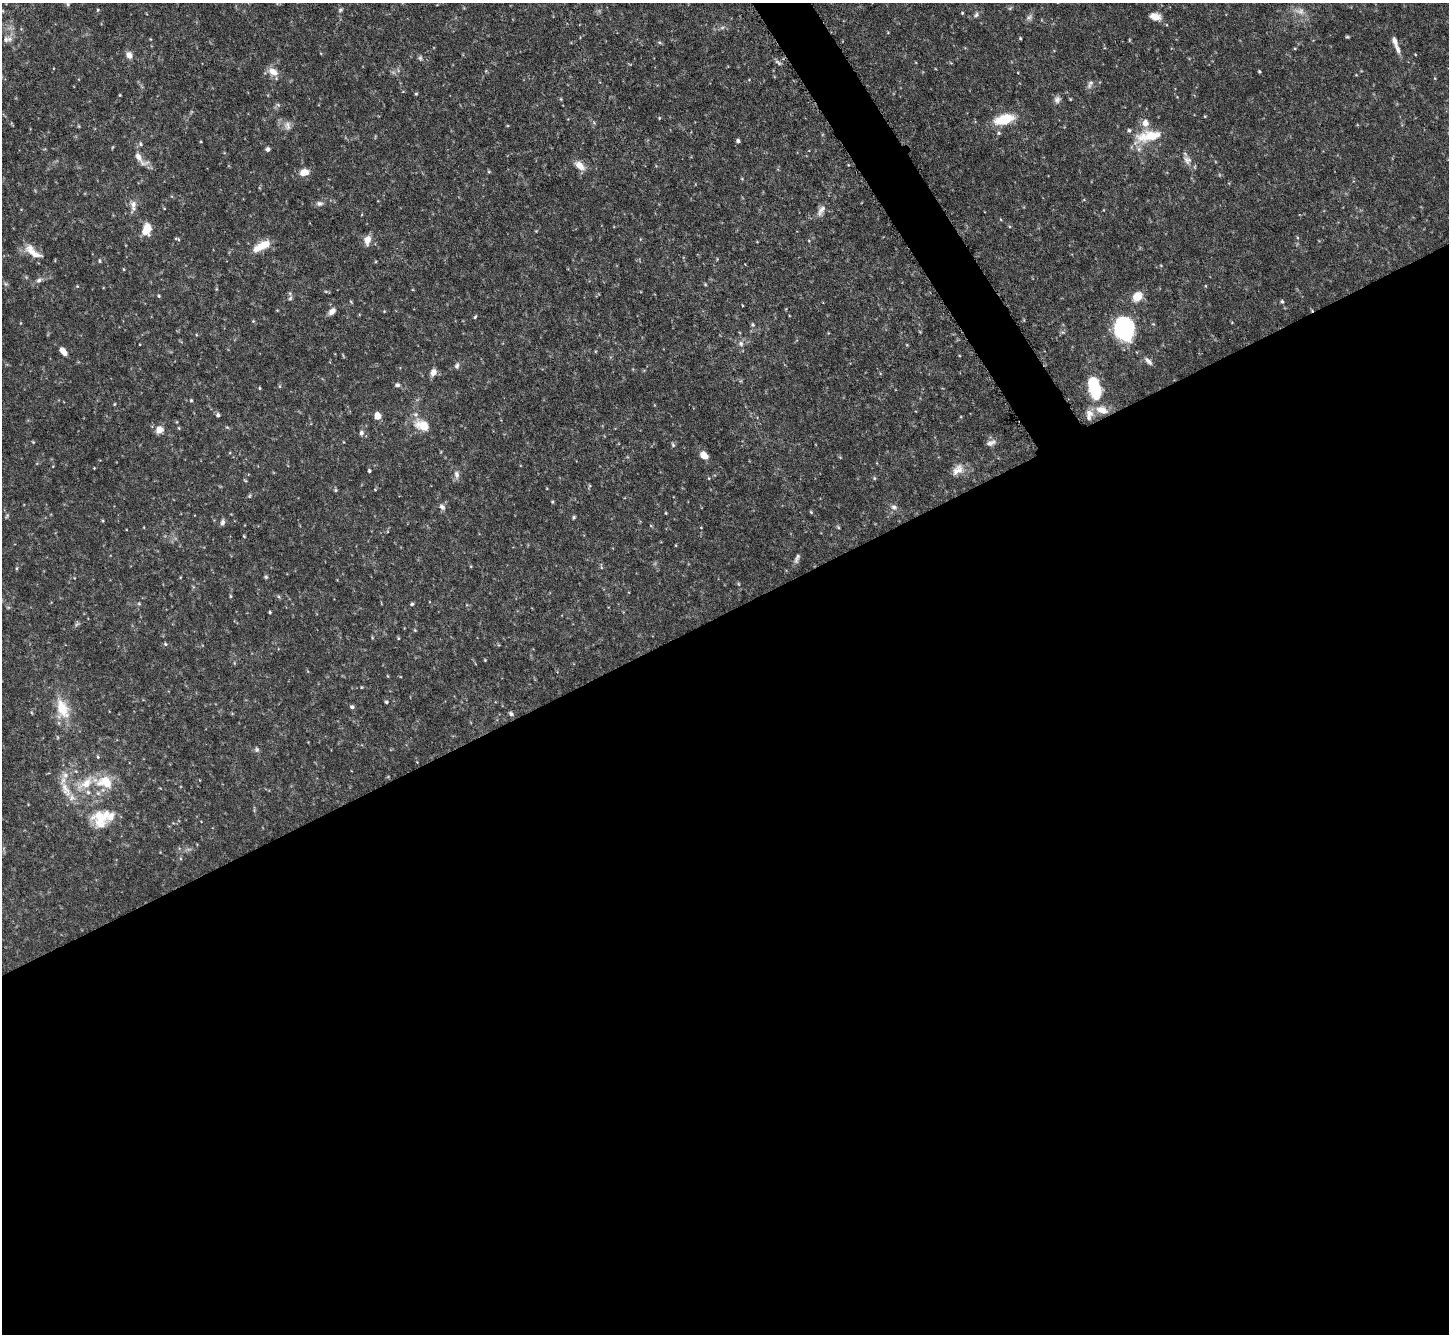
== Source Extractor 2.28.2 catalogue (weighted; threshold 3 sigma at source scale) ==
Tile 15 of 4 x 4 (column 3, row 4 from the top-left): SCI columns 2898-4344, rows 298-1629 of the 5793 x 5783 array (HDU 1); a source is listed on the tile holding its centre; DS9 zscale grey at full resolution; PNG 1451 x 1336 px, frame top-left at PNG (2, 3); no overlay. Shown black and unused: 56% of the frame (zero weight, under 4 of 8 exposures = <1% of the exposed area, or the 3 px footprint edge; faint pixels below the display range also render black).
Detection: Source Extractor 2.28.2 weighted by HDU 2 'WHT'; one run over the whole footprint, this tile lists its part. Background 0.112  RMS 0.0044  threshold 0.0178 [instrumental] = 3 sigma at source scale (4.09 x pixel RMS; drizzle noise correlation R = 1.36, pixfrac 0.8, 0.05/0.05 arcsec/px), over >= 5 px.
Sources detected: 161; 4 too faint to see at this stretch — not listed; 10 inside a brighter listed object's ellipse — not listed separately; the other 147 listed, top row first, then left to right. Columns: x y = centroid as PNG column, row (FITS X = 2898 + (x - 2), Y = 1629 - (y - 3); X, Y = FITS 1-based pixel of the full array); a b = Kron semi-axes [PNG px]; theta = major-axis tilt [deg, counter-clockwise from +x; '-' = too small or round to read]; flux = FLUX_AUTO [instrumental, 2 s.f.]
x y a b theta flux
68 4 8 5 67 0.9
1010 8 7 4 44 0.56
98 10 5 3 - 0.41
340 10 7 6 - 0.74
1300 11 18 9 -10 3.7
962 13 4 3 - 0.42
976 15 9 6 32 1.2
1155 16 12 7 -12 4
1029 17 11 7 48 1.4
1347 37 5 3 - 0.53
1020 38 4 3 - 0.44
7 39 14 9 8 2.5
150 39 5 3 - 0.27
1395 41 13 6 -70 2.3
659 42 6 4 -18 0.57
129 55 9 7 -57 2.4
420 58 8 6 -89 0.86
778 63 11 4 -38 0.98
1259 71 4 3 - 0.46
273 72 14 9 -31 4
1090 84 14 6 63 1.6
416 94 4 4 - 0.44
120 95 3 3 - 0.35
561 99 4 4 - 0.44
1057 99 10 8 71 1.7
1070 99 5 3 - 0.36
278 105 6 4 -19 0.62
1205 116 4 3 - 0.36
659 118 4 3 - 0.36
1004 119 22 10 14 13
287 125 13 9 -85 2.4
999 133 6 5 - 0.65
1149 136 35 14 12 13
738 141 4 3 - 1.1
140 144 7 5 -45 0.81
267 149 5 5 - 1.1
140 159 25 9 -47 4.1
1187 160 13 11 -41 2.8
580 165 13 7 -44 4.2
304 172 10 7 9 4.2
319 203 10 7 0 1.5
133 206 19 8 90 2.9
821 210 17 7 60 2.6
147 229 13 8 79 7.3
536 231 4 4 - 0.3
1297 237 5 3 - 0.38
176 238 6 4 -7 0.48
367 240 11 7 82 3.6
262 246 23 9 28 7.2
33 252 27 10 -37 5.9
99 261 5 5 - 0.55
1161 265 4 4 - 0.39
124 269 5 3 - 0.37
39 280 11 7 35 1.6
6 284 6 5 - 0.7
705 284 5 4 - 0.4
77 286 4 3 - 0.34
1206 286 4 3 - 0.31
216 289 4 3 - 0.35
326 291 6 4 -1 0.53
159 296 4 4 - 0.56
1137 296 10 8 42 6.9
290 298 8 5 59 0.96
1282 301 5 4 - 0.68
742 305 3 2 - 0.28
332 311 10 7 46 2.3
384 311 4 4 - 0.32
475 317 5 3 - 0.47
253 321 4 4 - 0.39
21 323 5 3 - 0.3
753 325 5 5 - 0.67
1124 329 23 18 -79 41
741 344 8 6 -60 1.5
907 345 5 3 - 0.31
63 351 10 6 -50 3.1
1148 361 13 6 -46 1.7
457 365 9 6 72 1.1
433 372 9 7 67 2.6
397 385 7 5 -2 1.1
280 386 6 4 90 0.47
259 388 4 3 - 0.39
1095 388 23 12 -74 22
191 400 4 4 - 0.51
114 404 4 3 - 0.36
1102 410 18 11 -19 5.4
218 415 5 5 - 0.92
377 416 5 5 - 7.5
177 422 5 3 - 0.36
423 425 17 11 -24 9
227 427 6 3 -18 0.48
179 428 5 3 - 0.38
159 430 8 8 - 3.5
361 433 7 6 - 1.4
33 442 4 3 - 0.37
991 443 13 6 19 2
673 445 7 5 -73 0.73
704 455 8 6 -39 5
53 466 4 3 - 0.27
94 468 3 3 - 0.27
958 470 17 11 43 4
369 471 4 4 - 0.68
456 474 12 7 -88 1.9
874 478 5 4 - 0.51
245 480 5 3 - 0.38
589 486 6 4 71 0.46
375 489 4 4 - 0.38
336 490 6 4 90 0.51
249 496 5 5 - 0.51
552 502 4 4 - 0.41
442 507 10 6 -49 1.5
894 507 9 7 -34 1.6
811 512 5 4 - 0.47
666 513 3 3 - 0.36
7 516 6 4 69 0.6
574 517 5 4 - 0.55
103 521 5 3 - 0.39
223 522 8 5 81 1.2
838 527 5 4 - 0.49
244 536 4 3 - 0.38
797 558 14 5 66 1.5
601 567 10 3 -81 0.56
16 568 6 4 88 0.47
266 577 5 5 - 0.6
738 584 6 4 -88 0.45
231 596 4 4 - 0.48
279 597 5 4 - 0.58
139 604 5 5 - 0.59
412 604 5 4 - 0.58
270 612 3 3 - 0.48
415 630 5 4 - 0.4
398 638 5 3 - 0.39
165 644 5 5 - 0.63
485 660 4 3 - 0.34
388 676 5 3 - 0.32
361 687 4 3 - 0.35
386 702 4 4 - 0.66
352 707 6 5 - 0.85
62 709 29 16 -73 12
31 712 6 3 -71 0.44
511 714 6 5 - 0.92
57 737 6 3 -71 0.45
257 749 7 6 - 0.95
98 757 6 4 -72 0.5
417 762 3 3 - 0.25
104 782 32 18 -11 13
66 790 26 11 -63 7
101 817 31 27 86 16
Isophote crosses this tile's border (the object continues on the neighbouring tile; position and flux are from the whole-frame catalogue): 1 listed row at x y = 68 4